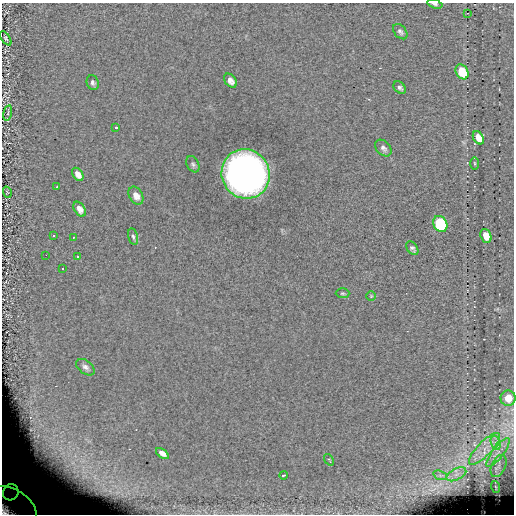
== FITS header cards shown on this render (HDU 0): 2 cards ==
NAXIS1  =                  512 / length of data axis 1
NAXIS2  =                  512 / length of data axis 2

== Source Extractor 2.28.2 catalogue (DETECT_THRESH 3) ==
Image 512 x 512 px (HDU 0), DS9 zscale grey, 1 PNG px = 1 image px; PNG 516 x 516 px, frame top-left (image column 1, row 512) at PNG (2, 3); each listed source drawn as its Kron ellipse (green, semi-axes under 4 px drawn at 4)
Background 0.0609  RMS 7.9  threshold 23.8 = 3 sigma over >= 5 px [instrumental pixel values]
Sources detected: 46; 1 with non-positive FLUX_AUTO (blend fragments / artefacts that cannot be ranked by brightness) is neither listed nor drawn; the other 45 listed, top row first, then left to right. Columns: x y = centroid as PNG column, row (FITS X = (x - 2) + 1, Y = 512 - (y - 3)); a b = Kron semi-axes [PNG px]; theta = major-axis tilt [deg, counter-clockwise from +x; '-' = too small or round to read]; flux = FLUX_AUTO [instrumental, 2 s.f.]
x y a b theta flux
435 4 8 4 -16 1000
467 13 2 2 - 250
400 32 9 5 -49 1400
6 38 8 4 -56 810
462 72 8 6 -59 19000
230 81 8 5 -50 2700
93 83 7 6 - 1500
400 88 7 5 -44 1400
8 113 8 3 78 620
116 127 3 3 - 1100
478 138 7 5 -58 4800
383 148 10 6 -46 1900
193 164 9 6 -63 1300
474 164 6 3 -90 640
78 174 7 5 -56 3000
246 174 25 24 - 360000
57 187 3 2 - 720
7 192 5 3 - 480
136 196 9 6 -59 3500
80 209 8 5 -57 2800
440 224 8 6 -59 62000
53 235 3 3 - 13000
486 236 7 5 -68 5400
73 237 3 2 - 13000
133 237 8 5 -76 1200
412 248 7 5 -54 1300
46 255 2 2 - 13000
78 256 3 3 - 13000
62 269 3 3 - 13000
342 293 7 5 -1 830
371 296 5 5 - 670
85 367 10 6 -38 2100
508 398 8 7 - 7600
496 443 7 4 -71 1700
484 449 21 7 46 7300
162 453 7 4 -36 3200
498 453 18 5 52 4600
329 460 6 3 -54 630
499 466 12 7 66 3000
456 474 11 5 27 3100
284 475 4 2 - 660
440 475 7 4 -19 1400
496 487 6 3 -70 620
11 492 8 7 - 4400
10 507 28 18 -29 83000
At the frame edge (FLAGS 8, measured only in part): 2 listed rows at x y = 435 4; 10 507
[1 non-positive-flux detection neither listed nor drawn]